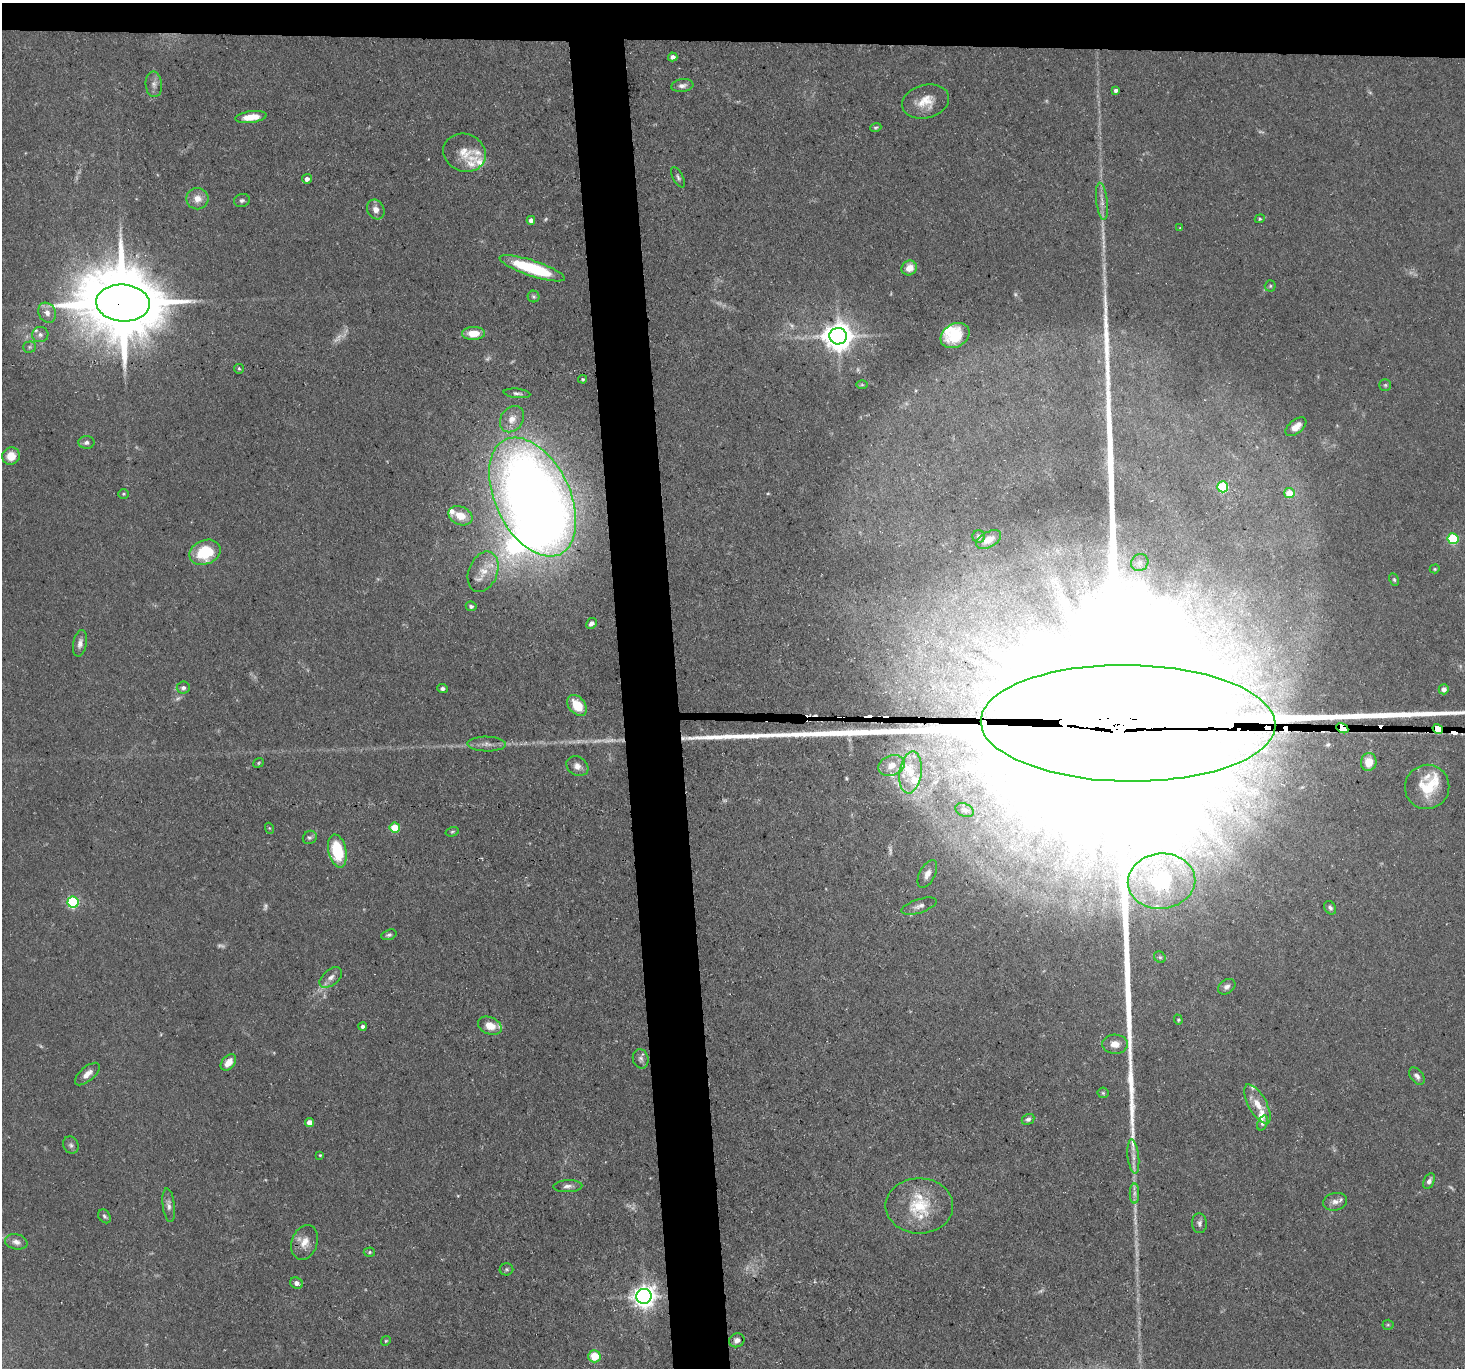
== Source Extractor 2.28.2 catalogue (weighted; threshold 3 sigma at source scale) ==
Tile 2 of 3 x 3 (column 2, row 1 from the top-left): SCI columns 1464-2926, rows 2852-4217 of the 4389 x 4359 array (HDU 1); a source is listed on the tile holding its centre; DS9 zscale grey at full resolution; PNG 1467 x 1370 px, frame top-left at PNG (2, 3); each listed source drawn as its Kron ellipse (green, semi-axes under 4 px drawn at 4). Shown black and unused: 7% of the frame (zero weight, under 3 of 5 exposures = <1% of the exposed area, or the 3 px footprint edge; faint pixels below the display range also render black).
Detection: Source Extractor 2.28.2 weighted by HDU 2 'WHT'; one run over the whole footprint, this tile lists its part. Background 0.0618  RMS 0.004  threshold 0.018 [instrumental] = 3 sigma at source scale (4.5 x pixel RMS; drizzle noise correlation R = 1.50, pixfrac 1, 0.05/0.05 arcsec/px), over >= 5 px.
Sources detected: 162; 21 too faint to see at this stretch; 3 inside a brighter object's white glare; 6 cosmic-ray / hot-pixel residue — neither listed nor drawn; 16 inside a brighter listed object's ellipse — not listed separately; the other 116 listed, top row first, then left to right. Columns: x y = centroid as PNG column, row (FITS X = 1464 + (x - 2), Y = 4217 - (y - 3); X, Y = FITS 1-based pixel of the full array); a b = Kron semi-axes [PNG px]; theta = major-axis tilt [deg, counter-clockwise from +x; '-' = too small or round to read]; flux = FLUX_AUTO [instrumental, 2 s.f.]
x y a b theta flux
673 57 4 4 - 1.8
154 84 12 8 -85 2.2
682 86 11 6 8 1.8
1116 90 4 3 - 1
926 102 24 16 14 7.9
251 117 16 5 7 7.5
876 128 6 4 21 0.59
465 153 21 19 -22 6.7
678 177 11 5 -63 1.1
307 179 5 5 - 1.6
197 199 11 11 - 4.1
242 201 8 6 14 1.1
1102 201 19 5 -84 2.8
376 209 10 8 -61 2.8
1260 219 5 4 - 0.52
531 220 4 4 - 2.3
1180 228 3 3 - 0.39
532 268 34 8 -18 32
909 268 8 7 - 4.4
1270 286 5 5 - 0.63
534 297 6 6 - 0.74
123 303 27 18 -4 5900
47 313 10 8 -59 2.6
474 333 11 6 2 7.3
40 335 8 7 - 1.7
838 336 9 8 - 640
955 336 15 11 30 14
29 347 6 5 - 0.83
239 369 5 4 - 0.61
583 379 4 3 - 0.48
862 385 6 4 -1 0.57
1385 385 5 5 - 0.66
517 393 13 4 -6 1.3
512 419 14 11 55 4.2
1296 427 12 7 39 4.9
86 442 8 6 2 1.5
11 456 9 8 - 5.9
1223 487 5 5 - 31
1289 493 5 5 - 8
124 494 5 5 - 0.58
533 497 63 37 -64 570
460 516 12 9 -25 6.6
979 537 6 6 - 1.2
989 539 14 7 29 3.5
1453 539 5 5 - 33
205 552 16 12 21 19
1140 563 9 8 - 1.8
1435 569 5 4 - 0.47
483 572 21 14 68 7.5
1394 580 6 4 -63 0.69
471 606 5 4 - 0.95
591 623 6 5 - 1.5
80 643 13 7 78 2.2
183 688 6 6 - 1.4
442 689 5 4 - 1
1444 689 5 5 - 1.5
577 705 12 8 -51 8.8
1128 723 147 58 -1 170000
1342 728 6 4 -28 2400
1438 729 5 4 - 1800
487 744 19 7 -1 2.9
1369 762 9 8 - 7.7
258 763 5 4 - 0.51
891 765 13 10 20 4.1
577 766 12 9 -31 2.9
910 772 21 11 82 7.4
1427 787 22 22 - 14
965 810 9 6 -22 1.4
395 827 5 5 - 14
269 828 5 3 - 0.38
452 832 7 4 16 0.66
310 837 7 6 - 1.1
337 851 16 9 -78 21
927 874 15 8 62 3.2
1161 881 34 27 6 27
73 902 5 5 - 50
919 906 18 7 18 2.5
1330 908 7 5 -57 1.1
389 935 8 5 17 0.97
1160 957 6 5 - 0.77
331 977 13 7 40 2.4
1227 987 9 6 35 1.6
1178 1020 5 4 - 0.5
362 1026 4 4 - 1.1
490 1026 12 8 -23 5.6
1115 1044 13 9 -3 4
641 1059 10 7 -76 1.6
228 1062 9 6 49 4.5
87 1074 15 7 41 3.2
1417 1076 10 6 -52 1.7
1103 1093 5 5 - 0.59
1257 1104 22 9 -61 5.9
1028 1119 7 5 29 1.1
309 1123 4 4 - 4.8
1262 1123 8 5 70 1.2
71 1145 9 7 -64 1.2
320 1155 4 3 - 0.41
1133 1157 17 5 -84 3.1
1429 1181 8 5 64 1.7
568 1186 14 6 2 1.9
1134 1193 10 5 -90 1.6
1335 1202 12 8 14 2.5
169 1205 17 6 -83 2.1
919 1206 34 27 0 19
104 1216 7 5 -56 0.9
1199 1223 10 7 -85 1.4
16 1242 11 7 -12 2.4
305 1242 18 13 70 5.2
369 1252 5 4 - 0.64
506 1269 7 6 - 0.79
297 1283 6 5 - 1.9
644 1296 7 7 - 350
1388 1325 5 5 - 0.63
737 1340 8 7 - 1.9
386 1341 5 4 - 0.57
594 1356 6 6 - 10
Overlapping masked pixels (flux is a lower limit): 5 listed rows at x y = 123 303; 1128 723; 1342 728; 1438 729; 305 1242
Isophote crosses this tile's border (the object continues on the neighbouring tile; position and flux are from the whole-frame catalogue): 1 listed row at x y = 1128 723